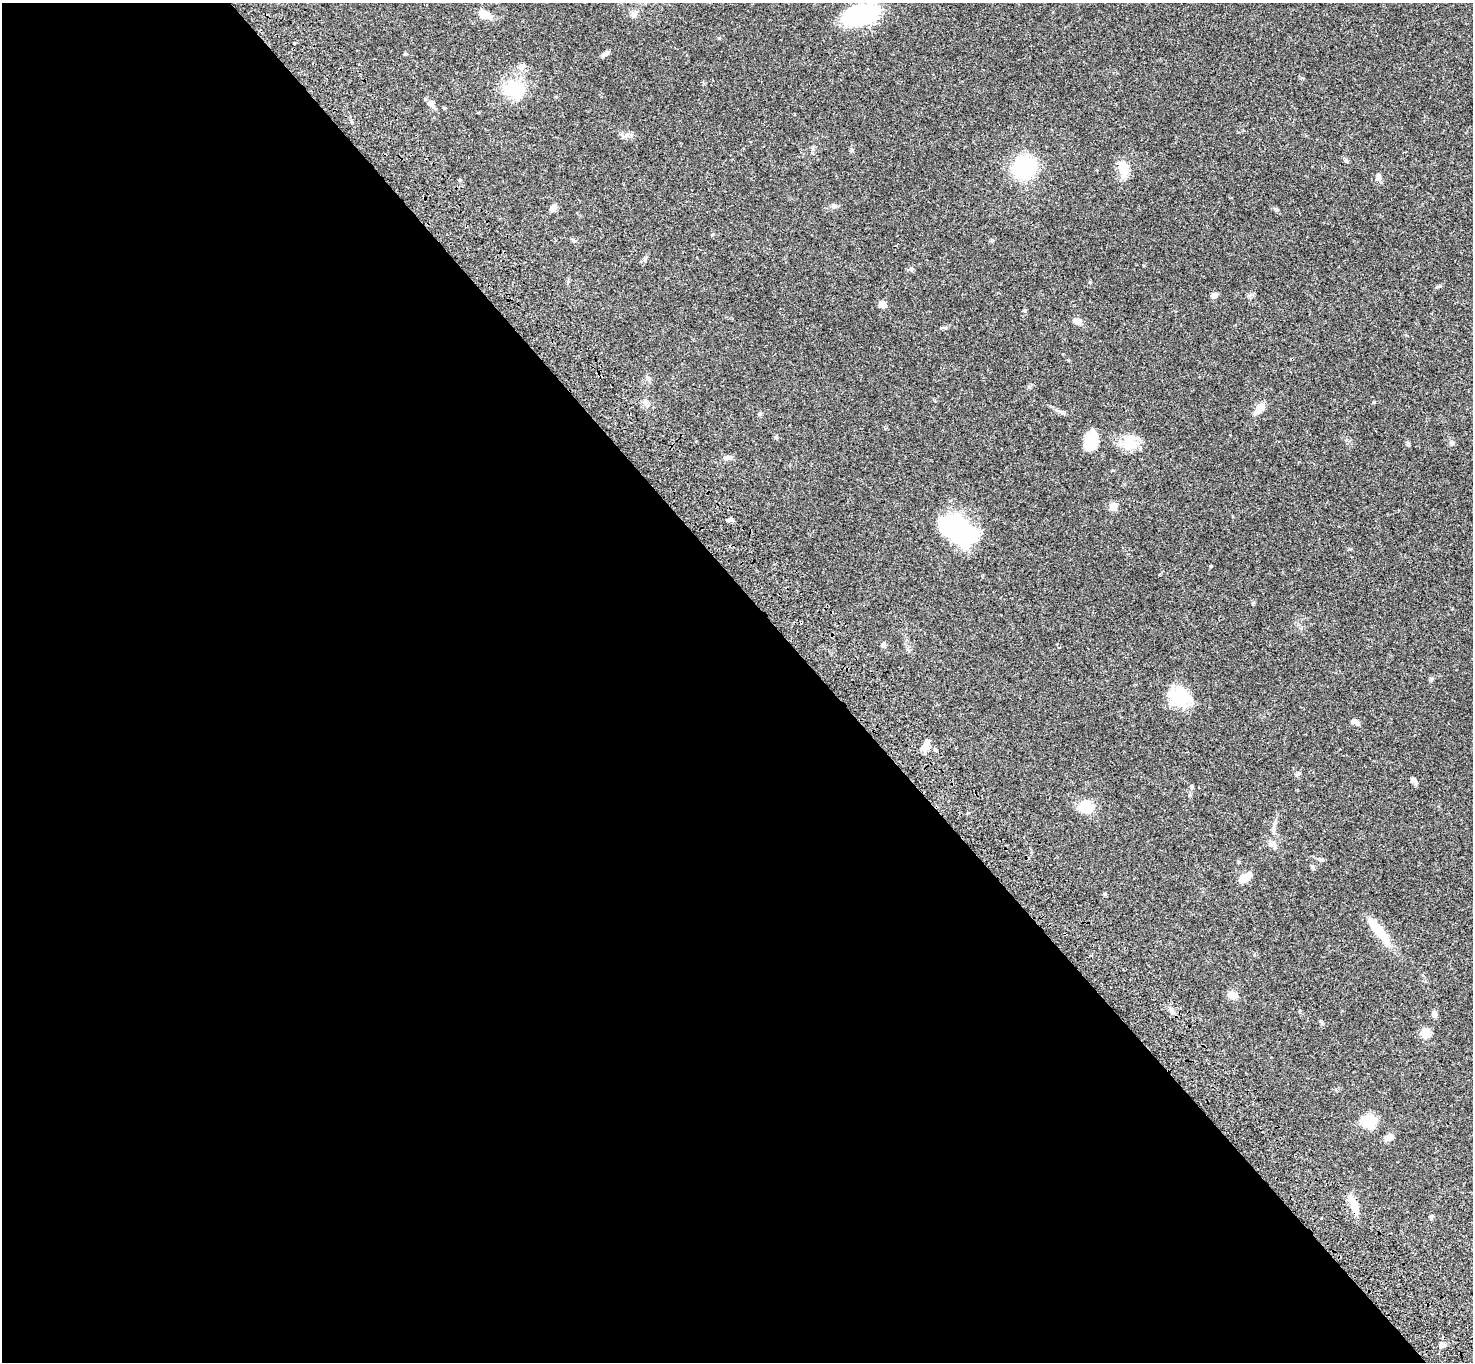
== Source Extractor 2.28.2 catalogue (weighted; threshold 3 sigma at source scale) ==
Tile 9 of 4 x 4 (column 1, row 3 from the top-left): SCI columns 108-1578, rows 1743-3102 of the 6094 x 6064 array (HDU 1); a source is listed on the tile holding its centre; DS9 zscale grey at full resolution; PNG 1475 x 1364 px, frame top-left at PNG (2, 3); no overlay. Shown black and unused: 56% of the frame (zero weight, under 3 of 4 exposures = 6% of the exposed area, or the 3 px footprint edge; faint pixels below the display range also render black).
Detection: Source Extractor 2.28.2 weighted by HDU 2 'WHT'; one run over the whole footprint, this tile lists its part. Background 0.0463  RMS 0.0052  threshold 0.0236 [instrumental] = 3 sigma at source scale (4.5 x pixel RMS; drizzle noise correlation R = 1.50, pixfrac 1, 0.05/0.05 arcsec/px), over >= 5 px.
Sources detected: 54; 3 inside a brighter object's white glare — not listed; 1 inside a brighter listed object's ellipse — not listed separately; the other 50 listed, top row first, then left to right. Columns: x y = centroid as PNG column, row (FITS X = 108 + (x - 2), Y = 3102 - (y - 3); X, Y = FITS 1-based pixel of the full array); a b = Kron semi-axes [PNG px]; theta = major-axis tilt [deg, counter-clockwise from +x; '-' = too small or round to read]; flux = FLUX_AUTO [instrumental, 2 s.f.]
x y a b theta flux
485 15 12 9 -18 4.5
861 15 30 16 17 53
605 54 8 5 30 1.7
522 66 9 8 - 1.9
514 90 32 20 -8 17
431 103 8 7 - 2
851 150 5 5 - 0.75
1024 167 20 18 28 43
1123 168 19 11 -75 7.5
1378 177 9 6 86 1.7
834 206 7 5 41 1.1
553 207 8 6 50 3.1
911 269 6 5 - 0.94
1214 295 8 6 26 1.7
882 304 8 6 -31 3.6
1077 321 8 6 -25 3.7
646 403 11 6 -72 1.9
1260 408 12 6 48 6.9
760 414 6 4 23 0.76
776 437 5 5 - 0.62
1091 441 15 10 74 18
1129 443 19 18 - 9.4
1451 443 7 6 - 1.3
1408 444 5 5 - 0.72
726 457 9 7 -2 1.7
1113 506 5 5 - 8.4
729 520 7 5 -1 1.1
954 527 43 19 -18 56
883 644 6 5 - 1.1
1177 701 23 14 -27 13
1355 722 10 5 -33 2.2
927 742 21 6 55 2.9
1413 780 8 6 -51 1.6
1191 787 6 5 - 0.76
1086 807 19 13 1 8.7
1273 830 14 5 90 2.2
1275 847 14 6 -53 2
1313 867 7 5 -60 0.79
1244 879 12 10 32 4.4
1105 894 5 3 - 0.5
1379 931 39 11 -50 12
1233 995 11 9 -21 3
1171 1010 10 4 -56 1.4
1434 1014 8 5 85 1.6
1426 1033 8 7 - 7.7
1369 1121 12 10 4 16
1389 1137 9 6 23 3.4
1355 1207 22 9 -79 5.6
1431 1216 6 5 - 0.76
1442 1345 8 6 15 1.7
Overlapping masked pixels (flux is a lower limit): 1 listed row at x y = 1355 1207
Unlisted compact peaks at least as high as the median listed source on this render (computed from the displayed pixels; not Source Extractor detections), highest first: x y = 1090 282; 1440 286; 1276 209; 1025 311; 1211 566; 1350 549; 719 38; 1431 679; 1321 1021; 1319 859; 1056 410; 945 328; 645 259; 1302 78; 712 235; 1029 387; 1299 773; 1249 297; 1112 470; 573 240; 1300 1010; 460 180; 405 54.